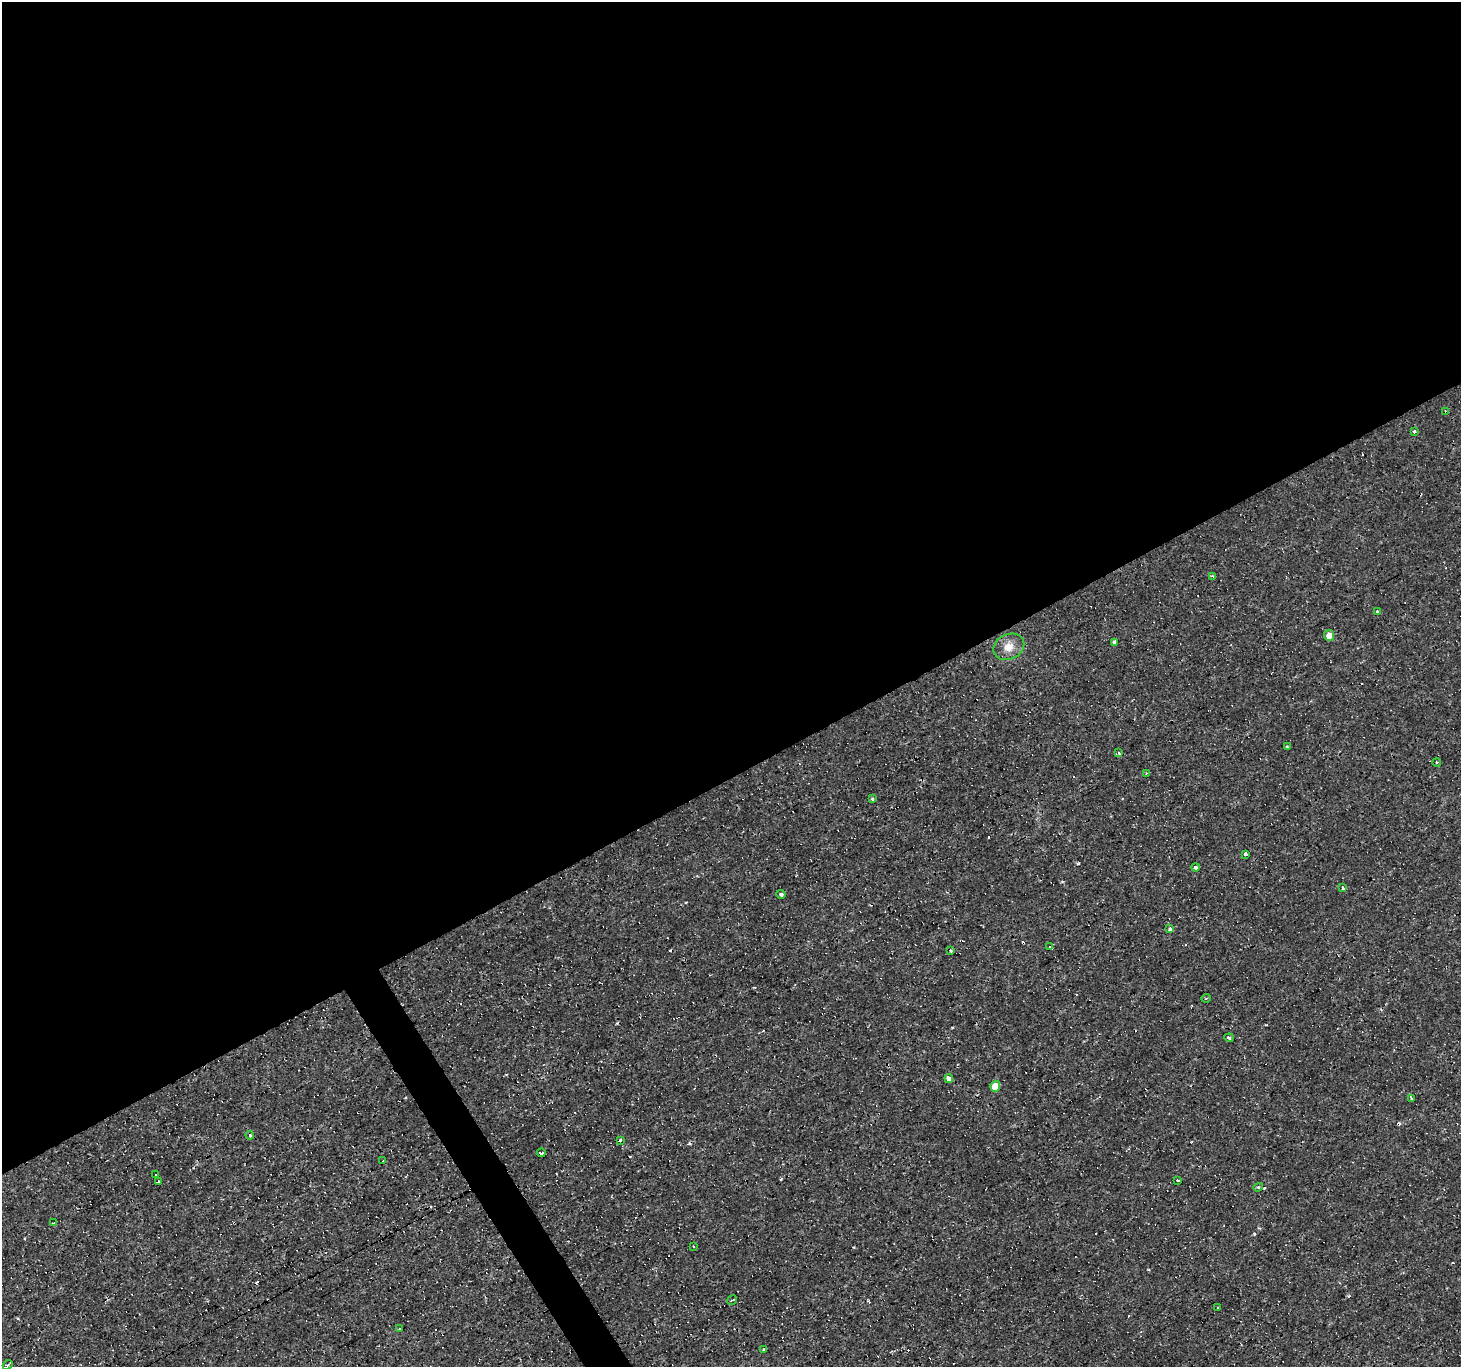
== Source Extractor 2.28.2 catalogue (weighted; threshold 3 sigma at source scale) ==
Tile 2 of 4 x 4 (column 2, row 1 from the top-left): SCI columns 1460-2918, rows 4203-5567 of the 5836 x 5734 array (HDU 1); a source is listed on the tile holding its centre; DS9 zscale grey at full resolution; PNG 1463 x 1369 px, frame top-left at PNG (2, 2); each listed source drawn as its Kron ellipse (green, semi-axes under 4 px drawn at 4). Shown black and unused: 58% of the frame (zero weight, under 3 of 4 exposures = <1% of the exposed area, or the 3 px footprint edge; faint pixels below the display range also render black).
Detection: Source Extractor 2.28.2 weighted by HDU 2 'WHT'; one run over the whole footprint, this tile lists its part. Background 0.00119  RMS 9.0e-04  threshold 0.00407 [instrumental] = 3 sigma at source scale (4.5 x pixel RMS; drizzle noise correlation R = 1.50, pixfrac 1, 0.0396/0.0396 arcsec/px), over >= 5 px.
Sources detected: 60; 21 cosmic-ray / hot-pixel residue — neither listed nor drawn; the other 39 listed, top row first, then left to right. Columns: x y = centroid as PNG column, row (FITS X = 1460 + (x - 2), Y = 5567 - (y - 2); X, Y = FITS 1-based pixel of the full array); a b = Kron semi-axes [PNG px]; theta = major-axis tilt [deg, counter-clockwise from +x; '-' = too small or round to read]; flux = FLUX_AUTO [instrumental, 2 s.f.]
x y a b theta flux
1446 412 3 3 - 0.42
1414 431 3 3 - 0.18
1213 576 4 3 - 0.18
1377 611 3 3 - 0.2
1329 635 5 5 - 0.79
1114 642 4 3 - 0.9
1009 647 16 12 24 1.2
1287 747 4 3 - 0.12
1119 753 3 3 - 0.69
1437 762 4 3 - 0.075
1146 773 3 3 - 0.069
872 799 3 3 - 0.19
1245 854 3 3 - 0.5
1195 867 4 3 - 0.44
1343 888 4 3 - 0.7
781 894 4 4 - 0.19
1170 929 3 3 - 0.71
1050 946 4 3 - 2
951 951 3 3 - 0.46
1206 998 5 3 - 0.083
1229 1038 5 3 - 0.21
949 1079 4 4 - 1.1
995 1086 5 5 - 1.3
1411 1098 3 3 - 0.56
250 1135 4 4 - 0.11
620 1140 3 3 - 0.35
541 1153 4 3 - 0.2
382 1161 3 2 - 0.18
155 1175 3 3 - 0.38
1178 1180 4 3 - 0.4
158 1181 3 3 - 0.69
1258 1187 5 4 - 0.11
53 1223 3 3 - 2.3
693 1247 3 2 - 0.12
732 1300 5 2 - 0.12
1217 1308 2 2 - 0.11
399 1329 3 3 - 0.21
764 1349 3 3 - 0.44
8 1365 5 3 - 0.63
Overlapping masked pixels (flux is a lower limit): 1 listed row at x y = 1446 412
Isophote crosses this tile's border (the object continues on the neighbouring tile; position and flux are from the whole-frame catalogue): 1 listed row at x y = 8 1365